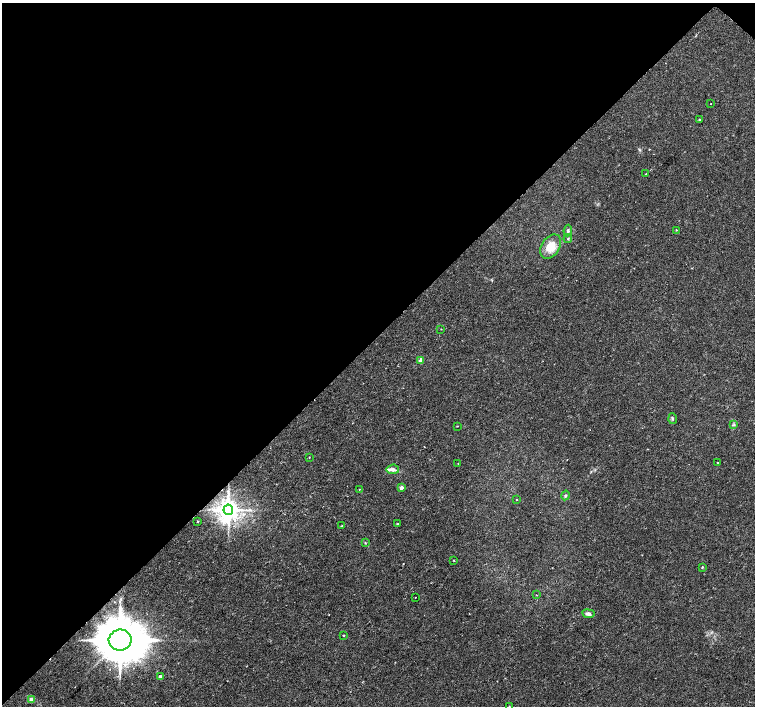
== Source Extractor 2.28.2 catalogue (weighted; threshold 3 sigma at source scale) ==
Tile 2 of 4 x 4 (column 2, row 1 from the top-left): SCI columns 1506-3010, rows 4389-5796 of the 6025 x 6025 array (HDU 1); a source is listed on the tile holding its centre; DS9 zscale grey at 2 x 2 block average (1 PNG px = mean of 2 x 2 image px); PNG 757 x 708 px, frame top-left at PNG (2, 3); each listed source drawn as its Kron ellipse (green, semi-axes under 4 px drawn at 4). Shown black and unused: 48% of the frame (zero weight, under 2 of 3 exposures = <1% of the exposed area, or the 3 px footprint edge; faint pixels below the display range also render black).
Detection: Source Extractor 2.28.2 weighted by HDU 2 'WHT'; one run over the whole footprint, this tile lists its part. Background 0.0254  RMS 0.0028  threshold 0.0128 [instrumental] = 3 sigma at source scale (4.5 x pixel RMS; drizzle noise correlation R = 1.50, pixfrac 1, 0.0396/0.0396 arcsec/px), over >= 5 px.
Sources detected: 36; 1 inside a brighter listed object's ellipse — not listed separately; the other 35 listed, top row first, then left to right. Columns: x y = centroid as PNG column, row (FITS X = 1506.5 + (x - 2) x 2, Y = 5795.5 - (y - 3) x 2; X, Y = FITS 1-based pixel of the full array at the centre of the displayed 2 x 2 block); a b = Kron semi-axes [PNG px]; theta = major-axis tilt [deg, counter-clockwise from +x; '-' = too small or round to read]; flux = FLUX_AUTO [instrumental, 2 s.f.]
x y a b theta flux
711 104 2 2 - 0.25
699 120 3 3 - 0.57
646 174 2 2 - 0.55
676 230 3 2 - 0.4
568 231 6 4 83 1.2
568 239 4 2 - 0.55
551 247 13 9 56 12
441 329 2 2 - 0.26
421 361 3 2 - 8.6
673 419 5 2 - 0.68
733 425 3 3 - 0.72
457 426 2 2 - 0.35
309 457 2 2 - 0.3
458 463 2 2 - 0.35
718 463 2 2 - 1.6
393 469 6 5 - 2.2
402 488 3 2 - 2.4
359 489 2 2 - 0.42
565 495 5 3 - 0.88
516 500 2 2 - 0.63
228 510 5 5 - 710
197 521 2 2 - 0.94
397 524 3 2 - 0.46
342 526 3 2 - 0.54
365 543 3 2 - 0.41
453 560 3 2 - 0.49
702 567 2 2 - 0.67
536 595 2 2 - 0.39
416 597 2 2 - 0.96
588 614 6 4 -9 2.3
343 635 2 2 - 1.1
120 640 11 10 - 3900
160 676 2 2 - 1.9
31 700 3 2 - 5.7
509 706 2 2 - 0.36
Overlapping masked pixels (flux is a lower limit): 2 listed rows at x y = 228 510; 120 640
Isophote crosses this tile's border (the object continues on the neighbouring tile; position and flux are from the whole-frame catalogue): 1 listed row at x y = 509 706
Diffuse or blended objects may show on this block-average render without a row.